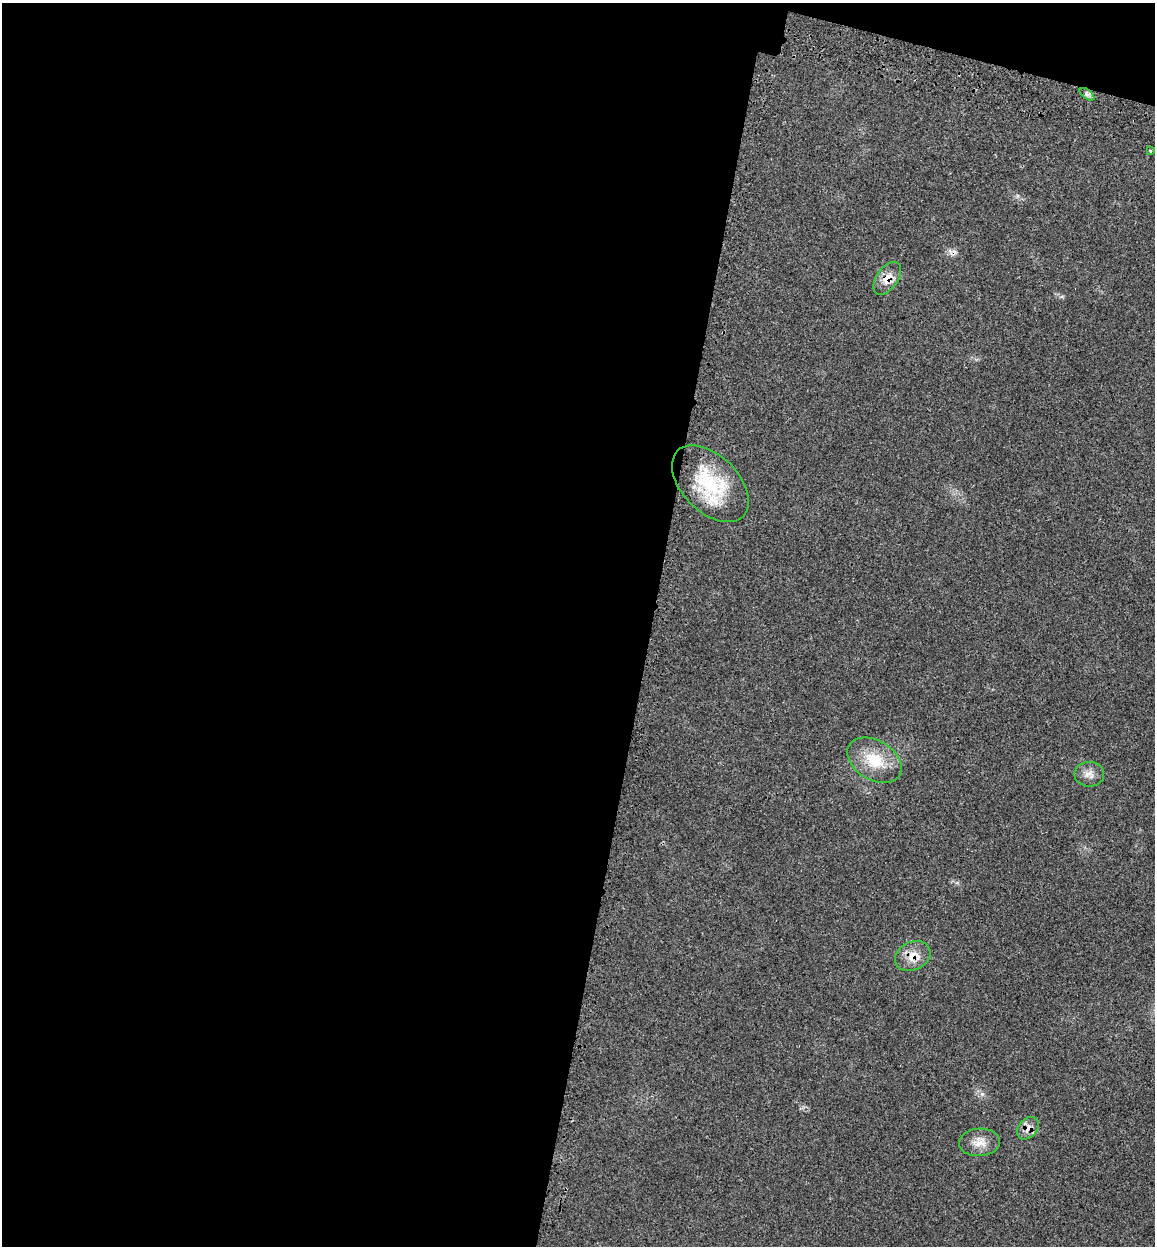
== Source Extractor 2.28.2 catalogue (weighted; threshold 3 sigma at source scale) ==
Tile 1 of 4 x 4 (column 1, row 1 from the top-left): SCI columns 199-1351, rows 3824-5067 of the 5140 x 5154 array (HDU 1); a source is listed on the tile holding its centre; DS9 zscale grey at full resolution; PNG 1157 x 1248 px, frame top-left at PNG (2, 3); each listed source drawn as its Kron ellipse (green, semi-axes under 4 px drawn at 4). Shown black and unused: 58% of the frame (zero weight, under 3 of 4 exposures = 8% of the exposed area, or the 3 px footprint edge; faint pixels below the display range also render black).
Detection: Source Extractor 2.28.2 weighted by HDU 2 'WHT'; one run over the whole footprint, this tile lists its part. Background 0.0232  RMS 0.0034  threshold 0.0153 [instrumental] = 3 sigma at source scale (4.5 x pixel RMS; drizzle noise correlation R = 1.50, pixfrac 1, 0.05/0.05 arcsec/px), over >= 5 px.
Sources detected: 10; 1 cosmic-ray / hot-pixel residue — neither listed nor drawn; the other 9 listed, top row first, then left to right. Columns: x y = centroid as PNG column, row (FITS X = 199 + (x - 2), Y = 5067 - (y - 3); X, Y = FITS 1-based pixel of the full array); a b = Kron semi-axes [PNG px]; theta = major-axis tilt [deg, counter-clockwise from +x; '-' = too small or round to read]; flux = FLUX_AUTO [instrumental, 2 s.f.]
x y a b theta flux
1087 94 8 4 -37 0.86
1150 151 3 3 - 0.48
887 278 19 10 55 3.9
710 484 46 28 -45 22
875 760 29 19 -31 11
1089 774 15 12 -1 2.6
913 956 18 14 25 5.2
1028 1128 12 9 46 2.9
980 1142 20 13 3 4
Overlapping masked pixels (flux is a lower limit): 4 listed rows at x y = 887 278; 710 484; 913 956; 1028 1128